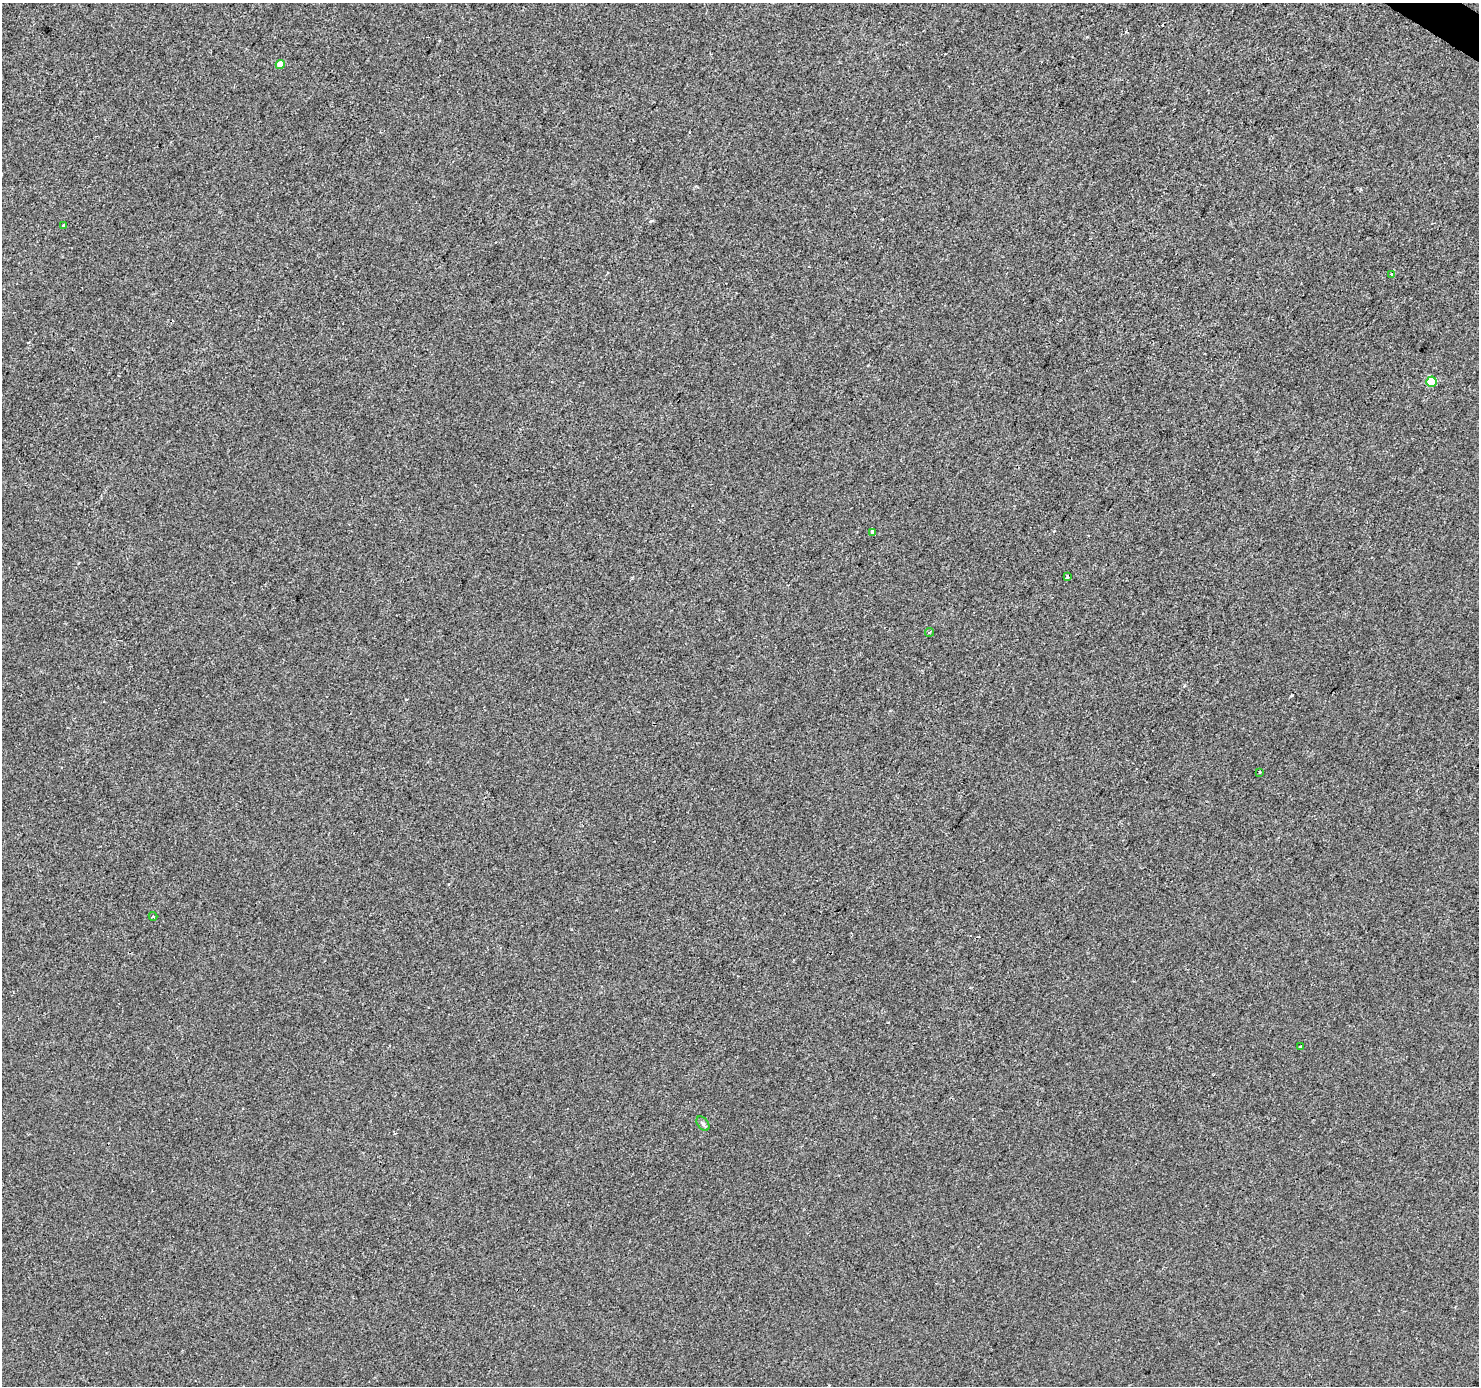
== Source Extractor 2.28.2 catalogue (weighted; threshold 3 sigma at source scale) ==
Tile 10 of 4 x 4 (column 2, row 3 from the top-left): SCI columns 1484-2960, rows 1637-3020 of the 5915 x 5974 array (HDU 1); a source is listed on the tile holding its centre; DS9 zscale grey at full resolution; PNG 1481 x 1388 px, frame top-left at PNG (2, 3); each listed source drawn as its Kron ellipse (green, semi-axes under 4 px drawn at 4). Shown black and unused: <1% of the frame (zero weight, under 2 of 3 exposures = <1% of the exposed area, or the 3 px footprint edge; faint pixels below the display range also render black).
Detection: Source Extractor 2.28.2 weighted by HDU 2 'WHT'; one run over the whole footprint, this tile lists its part. Background -2.79e-04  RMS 0.0042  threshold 0.0188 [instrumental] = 3 sigma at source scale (4.5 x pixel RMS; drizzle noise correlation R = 1.50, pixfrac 1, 0.0396/0.0396 arcsec/px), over >= 5 px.
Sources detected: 12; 1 cosmic-ray / hot-pixel residue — neither listed nor drawn; the other 11 listed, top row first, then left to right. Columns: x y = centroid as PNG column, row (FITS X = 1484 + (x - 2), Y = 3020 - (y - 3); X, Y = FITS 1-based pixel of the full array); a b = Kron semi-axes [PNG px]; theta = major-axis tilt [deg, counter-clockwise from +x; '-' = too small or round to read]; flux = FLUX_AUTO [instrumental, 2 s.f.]
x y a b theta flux
280 64 4 4 - 4.8
64 225 3 3 - 0.63
1391 274 3 3 - 1.1
1431 382 5 5 - 17
872 532 4 3 - 1.3
1067 576 3 3 - 0.97
929 632 4 3 - 0.4
1260 772 3 3 - 0.94
153 916 4 4 - 0.51
1300 1047 3 3 - 1.1
703 1124 8 5 -53 0.91
Unlisted compact peaks at least as high as the median listed source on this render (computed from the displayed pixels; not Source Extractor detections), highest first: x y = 1292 695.